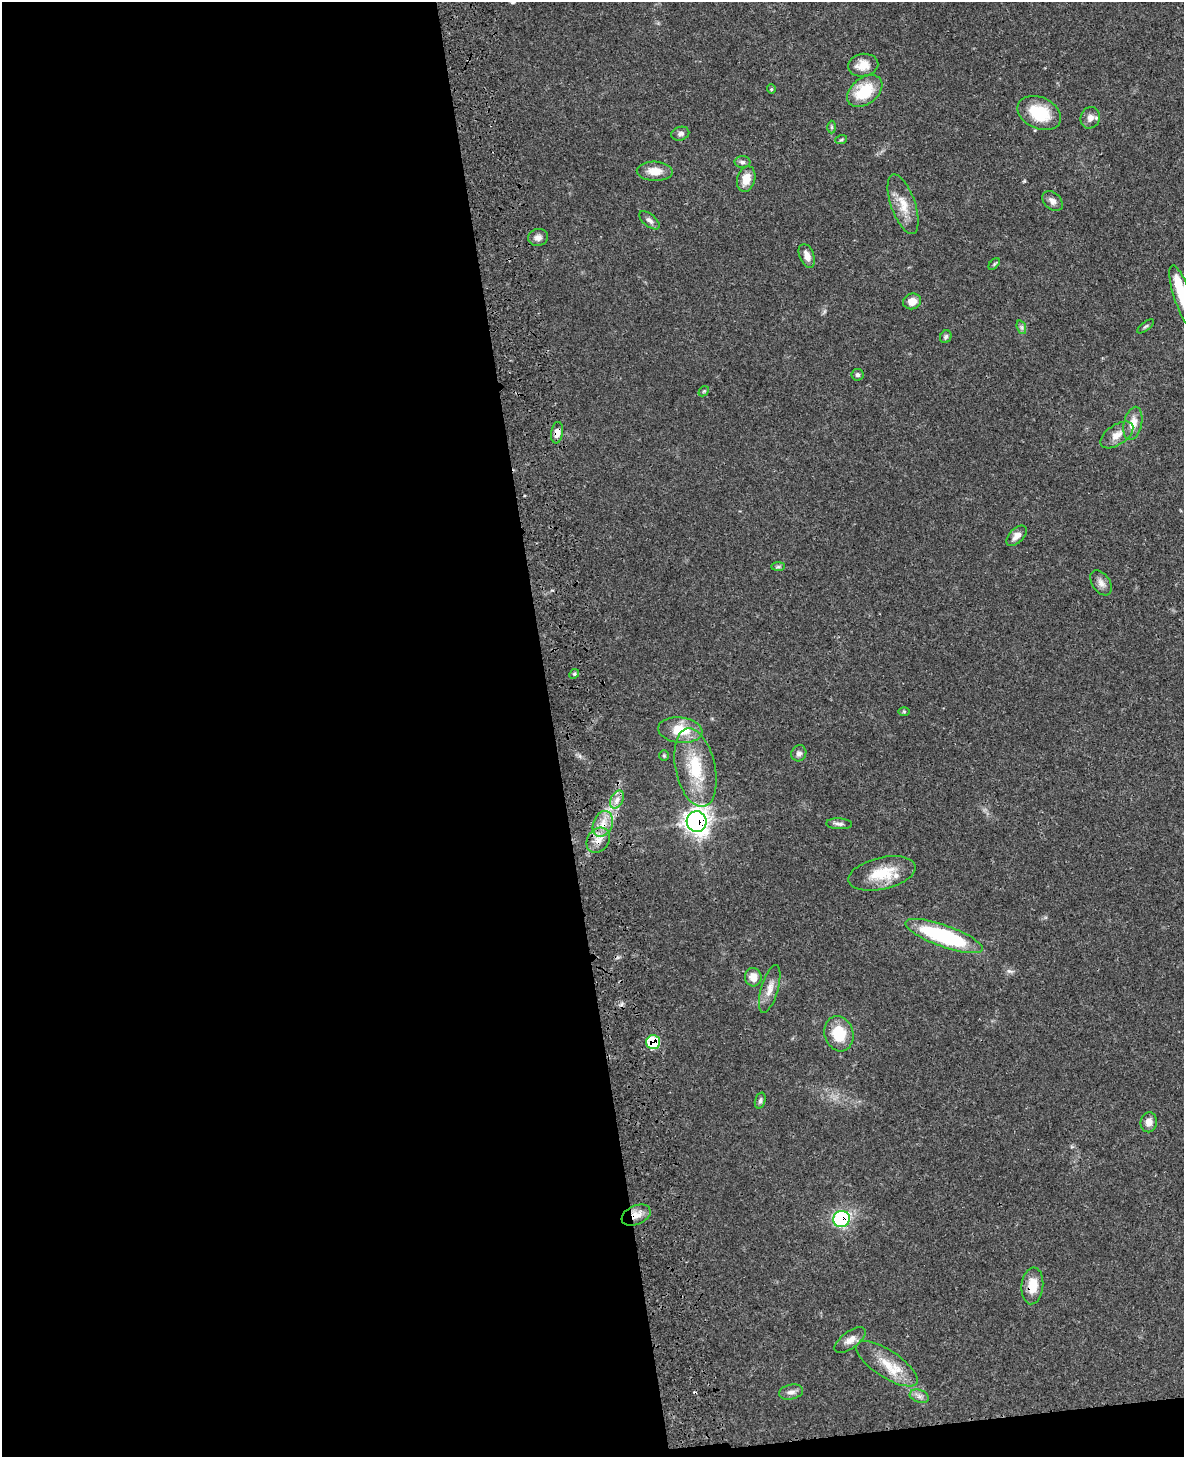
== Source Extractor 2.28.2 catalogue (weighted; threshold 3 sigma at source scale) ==
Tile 9 of 4 x 3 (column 1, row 3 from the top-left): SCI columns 117-1298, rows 171-1625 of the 4964 x 4810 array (HDU 1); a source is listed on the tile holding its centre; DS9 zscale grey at full resolution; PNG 1186 x 1459 px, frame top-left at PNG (2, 2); each listed source drawn as its Kron ellipse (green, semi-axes under 4 px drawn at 4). Shown black and unused: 48% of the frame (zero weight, under 3 of 4 exposures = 6% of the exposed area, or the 3 px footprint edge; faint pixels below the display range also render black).
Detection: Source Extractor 2.28.2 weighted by HDU 2 'WHT'; one run over the whole footprint, this tile lists its part. Background 0.0587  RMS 0.0032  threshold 0.0143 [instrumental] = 3 sigma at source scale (4.5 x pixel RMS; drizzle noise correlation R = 1.50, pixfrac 1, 0.05/0.05 arcsec/px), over >= 5 px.
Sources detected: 58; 1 inside a brighter object's white glare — neither listed nor drawn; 1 inside a brighter listed object's ellipse — not listed separately; the other 56 listed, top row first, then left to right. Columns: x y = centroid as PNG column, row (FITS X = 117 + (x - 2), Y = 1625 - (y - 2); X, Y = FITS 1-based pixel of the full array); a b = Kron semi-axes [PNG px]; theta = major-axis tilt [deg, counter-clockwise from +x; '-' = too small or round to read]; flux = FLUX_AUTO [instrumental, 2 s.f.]
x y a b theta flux
863 65 15 11 8 3.8
771 89 4 4 - 0.34
865 91 20 13 38 12
1039 113 23 15 -25 12
1090 118 11 9 67 2.1
832 127 6 4 -89 0.49
680 134 9 6 16 1.1
841 140 6 3 19 0.39
742 162 8 6 -3 0.86
655 171 18 9 -3 3.7
746 179 13 9 74 4.2
1053 201 12 8 -45 1.7
903 204 31 12 -71 5.8
649 220 12 6 -40 1.2
538 237 10 8 12 1.6
807 256 12 7 -68 2.3
994 264 7 4 46 0.47
1183 297 33 8 -72 12
912 301 9 7 16 2.9
1145 326 10 3 39 0.52
1021 327 7 4 -71 0.7
946 337 6 5 - 0.72
857 375 6 5 - 0.67
704 391 6 4 43 0.43
1133 423 17 9 78 3.8
557 433 11 6 82 2.1
1117 435 19 10 34 3.1
1017 536 12 7 45 2.2
778 567 7 4 1 0.55
1101 583 14 8 -55 1.8
574 674 5 4 - 0.46
904 711 6 4 0 0.34
680 730 22 12 -6 8.5
799 753 8 7 - 1.2
664 756 5 4 - 0.42
695 768 40 20 -78 15
617 799 9 6 63 1.7
697 822 10 10 - 190
603 824 13 9 68 3.5
839 824 13 5 -3 1.1
598 840 13 10 52 3.2
882 873 34 16 13 9.8
944 936 41 11 -20 34
753 977 9 8 - 3.3
770 989 25 8 74 3.3
839 1034 18 14 -73 9.3
653 1042 7 7 - 15
760 1100 8 5 73 0.65
1149 1122 10 8 82 2.2
636 1215 15 9 24 3.2
842 1219 8 8 - 43
1032 1286 18 11 84 5.7
850 1340 18 8 36 2.6
887 1364 35 13 -33 8.1
791 1392 12 7 12 1.6
919 1396 10 6 -19 1.2
Overlapping masked pixels (flux is a lower limit): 8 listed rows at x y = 557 433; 697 822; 603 824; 598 840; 653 1042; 636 1215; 842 1219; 1032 1286
Isophote crosses this tile's border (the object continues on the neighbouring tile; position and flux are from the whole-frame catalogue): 1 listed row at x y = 1183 297